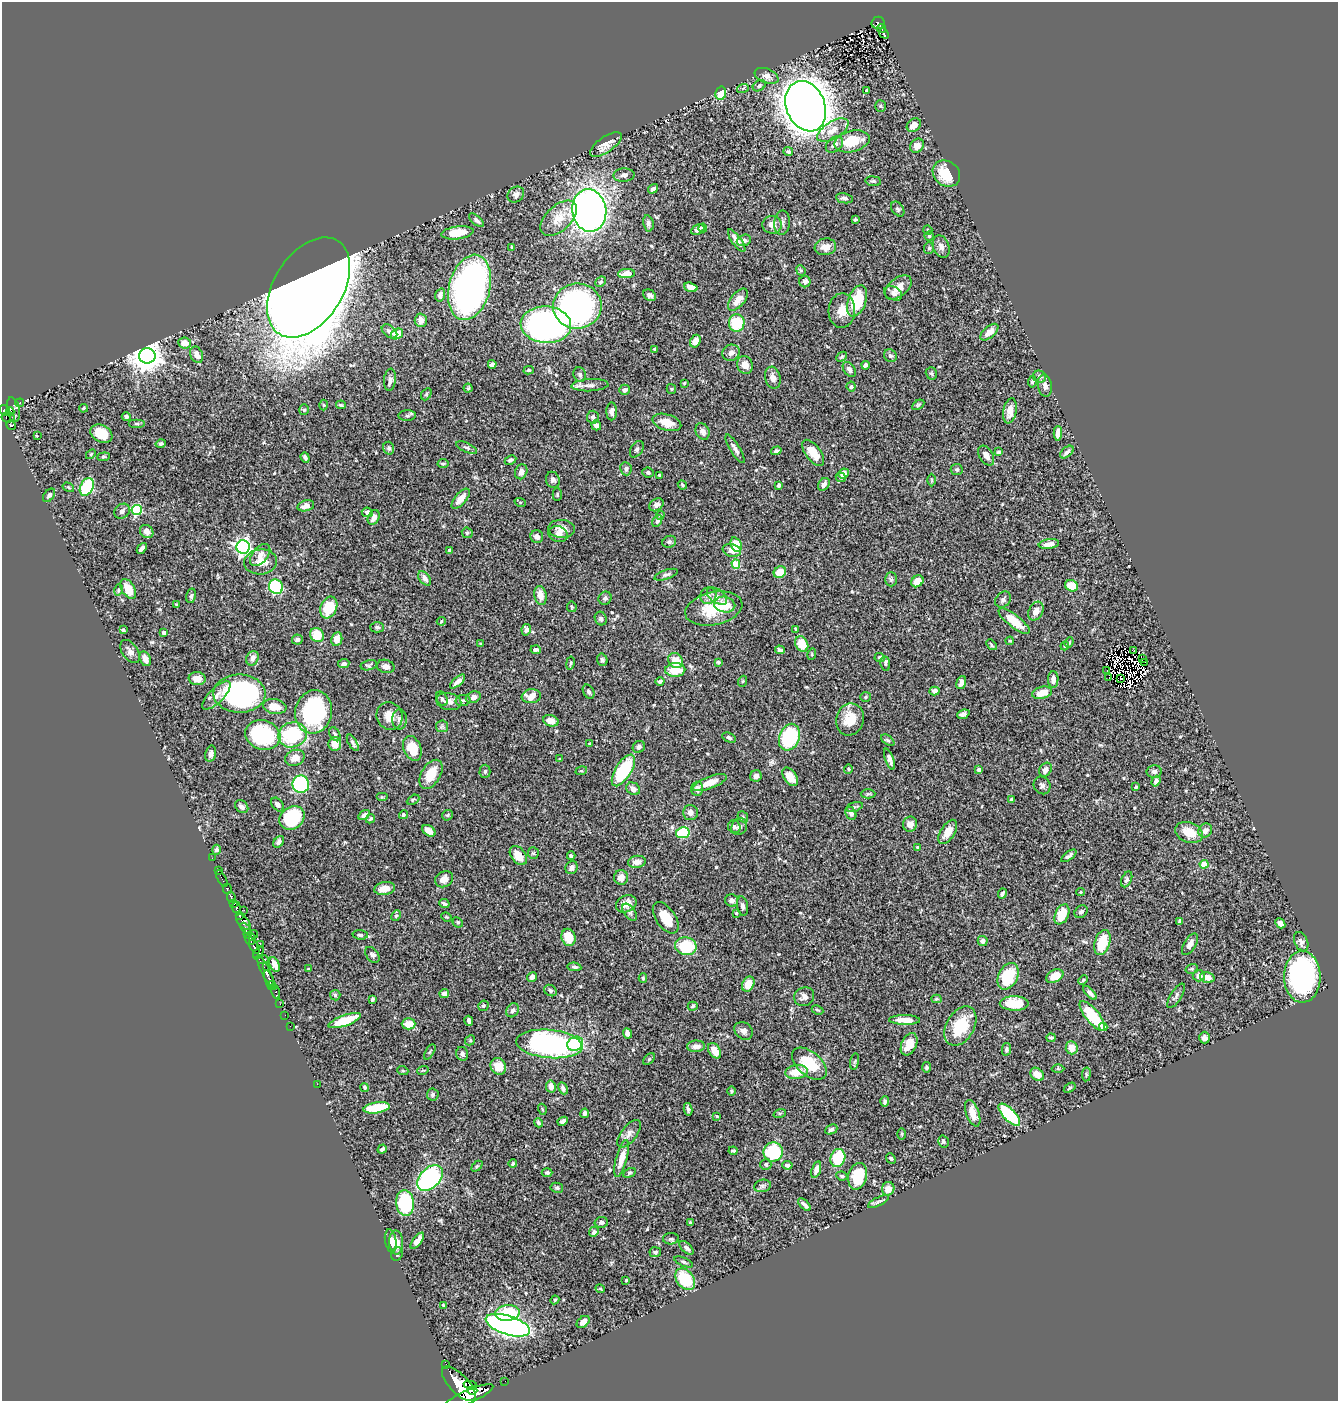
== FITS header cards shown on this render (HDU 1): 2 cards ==
NAXIS1  =                 1336
NAXIS2  =                 1399

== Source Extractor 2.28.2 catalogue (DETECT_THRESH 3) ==
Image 1336 x 1399 px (HDU 1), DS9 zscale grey, 1 PNG px = 1 image px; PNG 1340 x 1403 px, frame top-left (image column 1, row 1399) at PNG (2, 2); each listed source drawn as its Kron ellipse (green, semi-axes under 4 px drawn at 4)
Background 0.574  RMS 0.023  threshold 0.0686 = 3 sigma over >= 5 px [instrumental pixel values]
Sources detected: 546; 7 with non-positive FLUX_AUTO (blend fragments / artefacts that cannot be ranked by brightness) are neither listed nor drawn; of the other 539, the 500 brightest by FLUX_AUTO listed and drawn (39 fainter detections omitted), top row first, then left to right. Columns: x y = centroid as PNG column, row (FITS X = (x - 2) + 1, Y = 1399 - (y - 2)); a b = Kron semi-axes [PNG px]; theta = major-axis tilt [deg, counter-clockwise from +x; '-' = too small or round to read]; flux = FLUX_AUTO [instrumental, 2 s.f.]
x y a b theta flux
878 23 6 6 - 100
881 28 4 3 - 33
884 33 6 4 -49 16
767 76 12 7 -22 8.4
759 86 7 5 30 3.6
743 88 6 4 19 2.7
867 90 3 2 - 1.5
721 93 6 5 - 59
806 106 26 19 -68 3300
880 106 5 5 - 2.2
914 125 8 6 40 14
833 130 17 8 32 18
852 141 18 10 13 46
606 144 18 8 35 15
834 144 10 6 38 8.3
917 146 7 6 - 13
788 152 5 4 - 2.8
946 174 14 12 -39 45
624 175 10 6 4 5.6
873 181 8 5 -8 2.9
653 189 5 4 - 4.5
516 194 9 7 39 5.7
844 198 8 5 -10 4.4
898 209 8 5 -53 3.1
589 210 21 17 -81 900
559 218 22 12 43 25
855 219 3 3 - 1.9
476 220 9 4 -41 4
648 223 8 5 -79 4.2
782 223 12 8 84 6.1
772 225 10 9 - 9.7
703 228 4 4 - 2.7
698 230 7 5 28 7.5
928 230 5 4 - 2
457 233 16 6 7 29
929 236 5 4 - 2
744 240 7 5 20 5.3
737 241 13 4 -54 9.2
941 246 11 8 -69 8.1
512 247 4 3 - 3.4
825 247 11 8 9 13
929 248 6 5 - 2.5
801 270 5 4 - 2.1
627 274 8 4 4 20
601 282 6 4 44 2.1
805 282 6 5 - 7.4
469 287 33 20 75 530
691 287 7 4 -18 17
898 287 15 9 39 18
309 288 55 34 58 6400
893 293 9 6 -28 5.5
440 295 7 5 73 6.2
650 295 7 5 -32 4.5
738 300 13 7 50 15
857 301 16 9 71 66
577 306 24 22 7 420
842 310 17 13 87 20
421 320 7 6 - 9.9
737 323 8 8 - 69
546 325 25 18 -4 550
389 331 9 5 -37 5.4
989 332 11 5 41 12
397 334 6 5 - 21
695 341 7 5 62 14
185 343 6 5 - 17
655 349 3 3 - 1.9
731 353 9 8 - 7.1
197 355 8 6 -68 11
147 356 8 7 - 2900
890 356 7 6 - 3.6
842 357 6 4 41 2.3
492 364 4 4 - 4.4
745 365 9 7 -67 12
866 365 4 4 - 4.4
849 369 8 5 -54 5.6
529 370 5 4 - 2.4
931 373 6 5 - 2.5
580 375 7 6 - 4.3
1039 377 7 6 - 4.1
773 378 11 7 -75 8.8
390 380 11 6 84 6.4
1032 382 6 4 81 2.7
684 383 3 2 - 1.5
590 385 18 6 3 9.3
1045 386 11 7 -80 7.6
851 387 5 4 - 2.9
468 388 4 4 - 1.9
671 389 5 4 - 1.9
625 390 5 5 - 4.5
426 394 6 4 60 2.2
20 403 4 3 - 25
324 405 5 3 - 1.5
341 405 5 3 - 2.5
918 405 7 4 31 2
83 408 4 3 - 1.8
5 410 5 5 - 410
13 410 12 6 -79 300
304 410 5 5 - 2.5
10 411 4 3 - 130
612 411 9 5 89 6.9
1010 411 13 6 80 14
126 416 4 4 - 4.1
407 416 9 5 2 3.3
8 417 6 5 - 250
593 417 6 6 - 5.3
667 422 15 8 -16 23
137 424 8 4 0 2.7
11 425 5 4 - 120
596 425 5 4 - 5.4
703 431 8 6 -64 6
1058 433 7 4 87 11
101 434 12 8 -29 28
38 436 3 2 - 2.1
161 444 5 4 - 3.5
389 448 6 5 - 3.5
467 448 11 4 -24 4.4
637 449 9 6 58 3.7
735 449 16 5 -59 7.1
776 451 5 3 - 3.3
999 452 4 3 - 3.9
1067 452 8 5 39 5
813 453 15 7 -53 22
91 454 6 3 45 1.6
986 456 11 6 -59 11
103 457 6 4 6 2
305 458 5 3 - 3.2
510 460 6 4 26 3.8
443 464 5 4 - 2.9
626 469 6 5 - 3.9
957 469 6 5 - 2.7
521 472 8 6 69 8.7
648 473 6 5 - 3.4
844 473 5 5 - 9.8
660 476 4 3 - 2.4
841 477 5 4 - 3.8
553 480 8 7 - 5
932 480 6 4 -90 1.8
824 484 7 5 55 7.3
682 485 5 4 - 1.8
778 485 4 3 - 3.3
68 487 6 3 -31 1.9
87 487 9 6 63 120
557 494 6 4 -90 2.2
49 495 8 5 52 4.5
461 499 12 5 49 16
520 502 6 4 -18 1.6
656 505 8 6 34 5.9
306 506 8 5 14 10
137 510 5 5 - 160
122 511 8 6 41 5.7
367 512 5 4 - 5
660 515 4 3 - 2
374 517 8 5 64 7.8
657 521 6 4 58 3.6
562 529 13 9 -5 13
147 532 7 6 - 8.9
467 533 6 5 - 2.3
558 534 10 7 -18 7.1
537 537 6 6 - 6.8
669 542 7 5 24 3
1049 544 10 5 9 12
736 545 7 5 -71 36
243 547 6 6 - 470
142 548 6 4 49 6.5
450 550 4 4 - 4.4
732 550 9 6 -15 15
260 555 13 7 50 10
261 562 16 12 7 22
736 564 4 4 - 39
780 572 6 5 - 29
666 575 12 4 19 4.1
425 578 8 5 -51 7.3
891 579 7 6 - 3.5
917 581 7 5 38 16
1071 586 6 5 - 31
276 587 7 7 - 100
128 589 11 6 -59 20
118 590 6 4 76 2
540 595 10 6 -80 14
191 596 7 4 78 3
708 596 8 7 - 6.5
717 596 11 6 -36 7.4
605 598 7 6 - 3.7
1003 600 9 7 47 4.4
177 605 4 3 - 2.7
725 605 10 8 -12 34
329 607 11 8 68 50
572 607 5 5 - 1.9
714 609 29 16 12 59
1036 611 10 7 63 13
601 618 7 5 -65 3.5
441 621 5 3 - 1.8
1014 621 19 6 -38 33
377 627 7 5 -1 3.3
796 629 4 3 - 1.9
123 630 4 3 - 2.4
526 630 6 4 77 5.8
164 633 4 3 - 5.1
317 635 7 6 - 35
297 639 5 5 - 4.5
337 639 7 5 80 12
1010 641 4 3 - 1.6
1069 642 5 4 - 1.9
481 644 3 3 - 1.9
802 644 8 6 -64 30
991 645 6 4 -48 2.5
1065 646 4 3 - 1.6
536 650 5 3 - 4.2
780 650 5 3 - 3.5
1134 650 3 2 - 1.7
130 651 13 7 -55 7.7
812 654 6 3 73 1.8
252 658 7 6 - 8.6
880 658 5 4 - 4.4
1143 658 4 2 - 3
145 659 7 5 -68 12
602 660 6 5 - 3.3
675 660 8 7 - 25
718 662 4 3 - 3.1
1144 662 2 2 - 330
570 663 7 3 80 1.7
344 664 5 4 - 4.3
885 664 7 4 -83 3.1
369 665 8 5 14 2.8
386 666 9 6 -16 7.3
675 670 10 7 1 34
1107 670 2 2 - 4.2
1109 677 3 2 - 2.1
1121 678 3 3 - 3.2
197 679 8 6 -5 14
1053 679 8 5 89 8.1
660 681 4 4 - 2.6
743 681 5 3 - 1.6
458 682 9 4 42 7.6
961 682 7 4 70 9.1
934 691 5 4 - 6.4
589 692 7 5 -63 4.3
1042 693 10 6 14 21
239 694 26 19 -1 340
216 695 19 7 45 13
531 696 9 7 7 20
473 697 8 5 21 7.8
866 697 5 5 - 1.9
442 699 7 5 -64 3.8
463 700 7 5 11 4
449 702 12 8 -12 10
275 707 12 7 -10 22
314 712 22 18 77 210
963 714 6 4 21 5.6
390 716 14 12 -64 20
399 719 10 7 90 6.5
850 719 16 14 71 32
551 721 8 5 -17 13
442 726 6 6 - 3.3
335 734 8 5 -61 3.2
263 735 18 14 -18 140
292 735 14 12 17 120
789 737 14 10 68 120
729 738 7 4 -27 3.3
888 740 7 4 -36 2.7
353 743 9 4 -60 4.2
335 744 7 6 - 16
590 744 3 3 - 2
639 747 6 5 - 4
412 748 13 8 -68 32
211 754 8 5 78 5.7
295 758 10 8 24 12
560 759 3 3 - 1.6
890 759 11 4 -71 5.9
848 769 5 4 - 1.9
623 770 18 8 58 110
979 770 4 3 - 4.3
1045 770 7 5 56 6.8
485 771 6 5 - 2.7
581 771 6 3 17 1.7
1154 771 7 6 - 4.9
431 774 16 9 60 31
756 776 6 5 - 6.5
790 777 10 6 -55 16
1156 781 5 4 - 8.1
710 783 18 6 21 21
301 784 9 8 - 140
1042 785 9 8 - 4.8
1136 787 3 3 - 2.3
633 789 7 6 - 9.3
697 789 7 6 - 7.7
868 794 7 4 0 2.4
382 797 6 4 0 1.7
1011 799 4 3 - 4
413 800 7 4 29 2.2
277 804 7 5 -52 5.1
242 807 7 5 -44 4.7
854 807 8 4 15 2.6
690 812 7 7 - 8.3
851 813 7 5 -62 8.6
364 815 6 4 34 4.2
403 815 5 4 - 2.6
447 815 6 5 - 2
743 817 6 4 -47 2.5
292 818 13 11 35 95
370 819 5 4 - 2.4
910 824 7 7 - 9.2
739 826 9 7 58 5.6
734 827 6 6 - 3.6
1205 830 7 6 - 8.4
429 831 7 5 -33 8.9
948 832 13 7 57 16
1189 832 14 9 -21 25
683 833 7 5 9 84
279 842 6 4 53 4.7
918 847 3 3 - 3.5
216 850 5 4 - 3.7
533 853 6 5 - 2.2
518 856 11 7 -51 22
571 856 4 3 - 3.3
1069 856 9 4 37 4.8
212 858 2 2 - 3
637 862 9 6 8 10
1204 864 4 4 - 48
572 868 6 5 - 6.6
218 871 3 2 - 13
621 877 7 7 - 11
222 878 9 2 -63 18
444 879 9 7 29 11
1127 879 8 5 67 4.3
385 888 10 6 10 16
227 889 5 3 - 160
1081 892 4 4 - 2
1002 894 5 3 - 3.5
231 897 6 3 -84 360
732 900 6 6 - 6.9
444 903 5 3 - 2.7
234 904 4 3 - 260
626 904 11 8 27 14
742 906 10 5 -78 4.4
236 907 6 3 -82 330
244 910 2 2 - 10
630 912 9 5 -53 4.2
1081 912 7 5 39 5
736 913 3 3 - 1.8
1062 914 10 6 65 32
239 915 4 3 - 350
396 916 5 4 - 2.6
447 917 5 3 - 1.8
666 918 18 9 -55 30
1179 921 4 3 - 2.8
243 922 9 5 -48 920
458 922 5 4 - 2.2
1280 923 5 4 - 7
245 928 6 3 -48 300
248 934 5 4 - 100
254 934 4 3 - 80
360 935 7 4 -5 3.2
568 937 9 7 -73 28
251 939 6 5 - 280
983 941 5 5 - 7.8
1301 942 10 6 -66 5
1102 943 13 7 72 51
1190 944 12 6 58 9.1
260 945 3 2 - 10
686 946 11 9 -11 63
254 947 8 3 -60 240
258 953 7 4 60 250
372 955 9 6 -53 4.6
263 960 6 3 7 160
274 964 8 4 -65 9.6
267 966 2 2 - 25
574 967 7 4 -8 3.4
309 969 3 3 - 1.5
1192 969 6 4 18 2.2
266 972 18 4 -64 660
1008 976 14 9 64 64
1055 976 9 6 26 19
1199 976 6 6 - 8.8
532 977 5 4 - 8.6
1207 977 7 5 -17 12
1302 977 26 18 90 290
643 978 5 3 - 2.4
269 980 10 4 -69 510
1083 980 5 3 - 1.7
748 984 8 5 63 24
272 986 5 2 - 160
276 991 7 3 -77 150
550 991 7 5 -36 4.1
1090 993 9 4 -45 4.6
444 994 5 4 - 8.9
335 995 5 5 - 2.4
1176 996 14 5 57 4.6
804 997 10 9 - 8.1
372 999 3 3 - 2.4
936 999 5 4 - 1.9
1014 1003 14 7 -1 39
280 1004 2 2 - 5.7
483 1006 5 5 - 2.6
693 1006 5 4 - 2.2
512 1010 7 6 - 5.3
817 1010 6 3 -26 1.9
285 1015 2 2 - 7.7
1092 1016 18 7 -51 73
905 1020 15 5 -1 20
345 1021 17 5 20 48
469 1021 5 3 - 4.7
409 1024 7 5 0 21
290 1026 2 2 - 8.4
960 1026 21 14 60 58
1103 1027 4 4 - 13
744 1031 10 8 -39 7.1
627 1033 5 4 - 7
1051 1038 4 3 - 2.5
1204 1038 6 5 - 5
470 1040 5 4 - 2.1
549 1044 33 14 -5 370
575 1044 8 6 30 75
909 1044 12 7 65 23
696 1046 9 5 2 9.2
1072 1048 6 6 - 16
1006 1049 6 4 79 3.4
715 1051 8 5 -58 18
430 1052 8 3 61 2
462 1054 7 6 - 4.6
649 1059 7 4 45 2.4
855 1062 8 4 80 2.1
809 1064 20 12 -40 54
498 1066 8 7 - 24
926 1067 5 4 - 2.9
1058 1069 6 4 -1 1.8
423 1070 6 3 18 1.6
403 1071 5 3 - 1.6
796 1072 11 7 9 28
1037 1074 7 6 - 15
1086 1074 7 3 82 2
317 1084 2 2 - 100
551 1086 6 5 - 9.5
365 1087 4 3 - 2.1
563 1088 6 4 -65 4.7
1070 1088 6 3 34 1.9
731 1091 5 3 - 2.5
433 1095 6 6 - 2.9
885 1101 5 4 - 3.7
377 1108 13 5 9 61
542 1109 5 3 - 1.5
688 1109 6 3 -79 3.2
585 1113 4 4 - 5.4
780 1113 6 4 18 1.9
973 1113 14 6 -70 19
1009 1115 14 6 -46 130
717 1116 4 3 - 1.7
563 1121 5 4 - 4.4
538 1123 5 4 - 2.6
831 1129 6 4 25 4
629 1134 16 7 53 9.4
902 1134 5 3 - 1.7
943 1141 6 5 - 2.4
382 1149 5 3 - 3.8
733 1151 4 3 - 2.4
773 1152 10 9 - 110
621 1158 19 5 75 18
838 1158 9 7 72 63
891 1158 6 4 -48 2.3
513 1164 4 4 - 2.9
766 1164 5 5 - 3
787 1165 5 4 - 2.7
477 1166 6 4 45 2.1
816 1170 9 4 73 7.7
547 1173 5 4 - 3.2
629 1173 7 3 27 2
842 1176 5 4 - 3.2
858 1176 13 9 75 52
430 1178 15 10 45 210
762 1186 8 6 14 3.9
557 1188 6 5 - 2.9
888 1189 7 6 - 15
878 1202 11 4 27 3.6
405 1203 13 9 -84 110
804 1205 8 3 -43 5.2
601 1222 7 5 13 3.9
690 1223 4 3 - 3.1
594 1232 5 4 - 3.7
671 1239 8 5 1 3.3
391 1241 11 5 -81 6.2
417 1241 9 4 54 9.9
396 1242 12 7 -87 17
687 1248 8 4 -43 4.7
655 1252 6 5 - 2.5
397 1254 7 5 60 2.7
684 1262 10 4 -24 2.6
685 1279 12 8 -52 60
626 1280 3 3 - 1.8
600 1289 5 3 - 1.7
555 1300 4 4 - 2
443 1305 4 3 - 1.5
507 1313 12 8 6 63
583 1322 7 5 39 9.2
508 1325 23 9 -18 1000
446 1365 3 2 - 25
505 1381 2 2 - 4.6
459 1384 22 9 -46 4400
470 1385 7 3 -10 230
472 1390 5 3 - 330
469 1396 27 6 24 2600
At the frame edge (FLAGS 8, measured only in part): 1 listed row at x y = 469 1396
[39 fainter detections neither listed nor drawn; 7 non-positive-flux detections neither listed nor drawn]